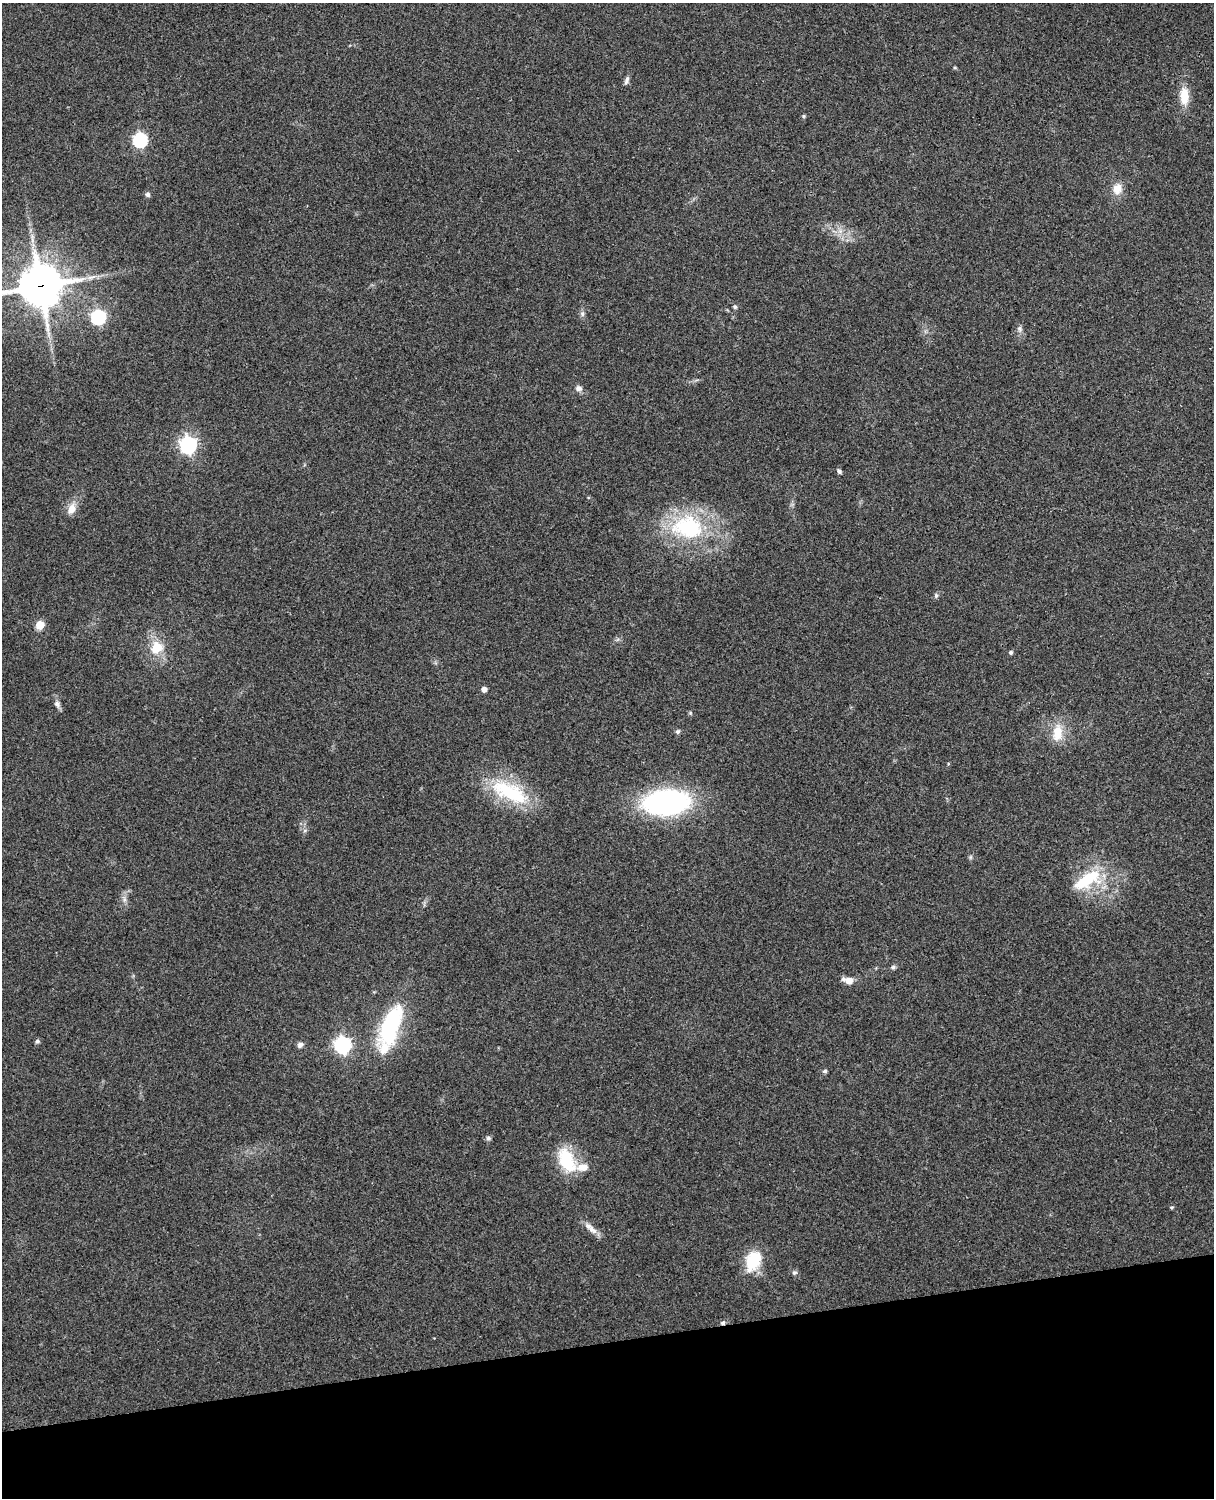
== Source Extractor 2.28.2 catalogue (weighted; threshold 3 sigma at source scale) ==
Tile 10 of 4 x 3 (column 2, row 3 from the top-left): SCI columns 1333-2544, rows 164-1659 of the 5089 x 4928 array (HDU 1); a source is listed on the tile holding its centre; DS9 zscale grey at full resolution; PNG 1216 x 1500 px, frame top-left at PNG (2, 3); no overlay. Shown black and unused: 10% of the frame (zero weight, under 3 of 4 exposures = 6% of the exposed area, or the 3 px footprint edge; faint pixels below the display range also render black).
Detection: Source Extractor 2.28.2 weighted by HDU 2 'WHT'; one run over the whole footprint, this tile lists its part. Background 0.261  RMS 0.0089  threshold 0.0402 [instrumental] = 3 sigma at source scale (4.5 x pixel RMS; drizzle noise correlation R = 1.50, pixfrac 1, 0.05/0.05 arcsec/px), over >= 5 px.
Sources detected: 45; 2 inside a brighter listed object's ellipse — not listed separately; the other 43 listed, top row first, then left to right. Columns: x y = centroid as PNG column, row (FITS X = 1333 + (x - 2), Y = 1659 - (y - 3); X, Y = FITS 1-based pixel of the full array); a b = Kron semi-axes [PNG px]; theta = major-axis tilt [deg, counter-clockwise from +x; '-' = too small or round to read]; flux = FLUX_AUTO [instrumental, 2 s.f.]
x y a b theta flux
955 68 5 3 - 0.92
627 80 11 5 73 3
1184 96 18 10 -88 17
804 116 6 4 89 1
140 140 7 7 - 130
1117 189 14 11 77 10
147 195 7 6 - 2
40 286 15 14 - 2500
735 307 6 5 - 1.6
582 314 8 6 -89 2.4
98 317 8 7 - 100
1019 329 8 6 -88 2.6
578 388 7 6 - 4.3
188 445 8 7 - 220
839 471 6 5 - 2.1
71 509 14 9 72 8.9
688 527 46 33 -7 89
936 595 7 5 -71 1.6
40 625 6 6 - 19
157 648 14 13 - 20
1011 652 6 5 - 1.5
484 689 5 5 - 4.1
57 704 9 7 -62 3.3
678 731 6 6 - 1.8
1057 733 24 13 83 18
509 792 52 20 -26 66
666 802 33 18 4 240
971 857 6 4 71 1.3
1087 880 40 17 30 43
893 967 6 6 - 1.8
849 980 10 8 -5 8.3
391 1025 55 21 69 83
37 1041 6 5 - 1.8
300 1045 9 6 46 2.8
343 1045 8 8 - 170
825 1071 6 5 - 1.6
488 1138 7 6 - 1.9
567 1160 34 18 -66 36
1172 1207 5 3 - 0.93
591 1229 18 9 -40 7.1
753 1261 25 16 68 29
794 1273 8 5 5 1.8
723 1323 7 5 14 1.9
Overlapping masked pixels (flux is a lower limit): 2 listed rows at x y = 40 286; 723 1323
Isophote crosses this tile's border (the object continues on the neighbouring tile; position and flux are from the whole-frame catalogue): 1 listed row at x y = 40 286